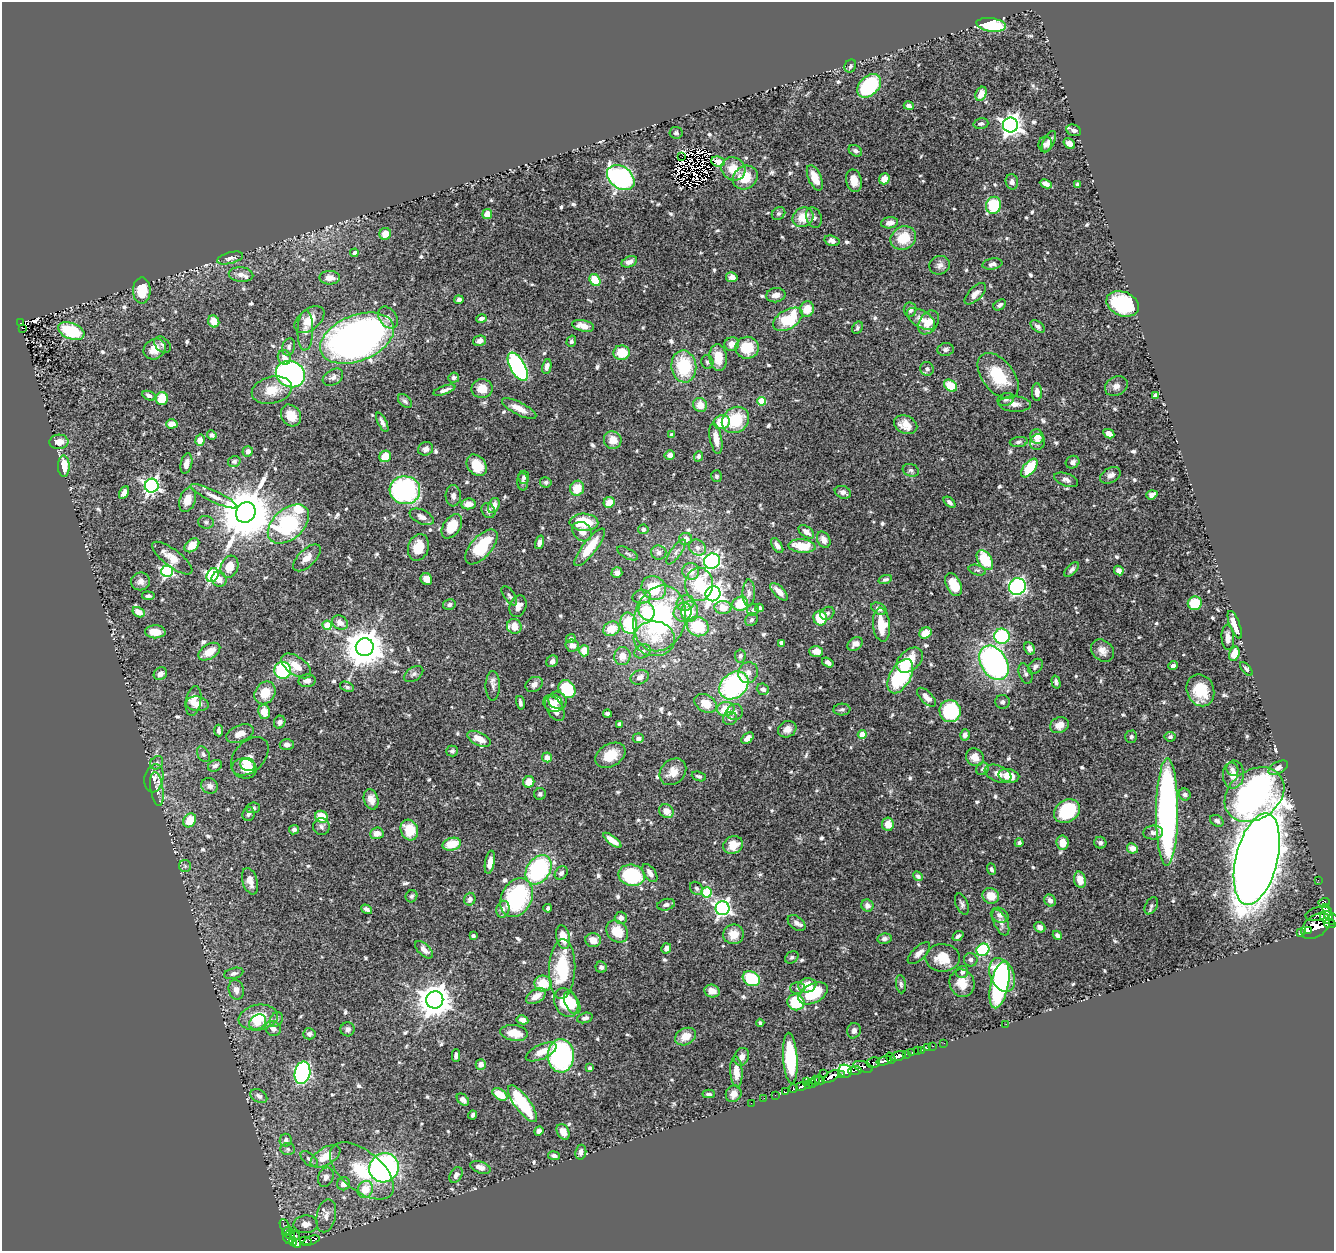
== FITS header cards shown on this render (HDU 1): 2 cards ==
NAXIS1  =                 1332
NAXIS2  =                 1249

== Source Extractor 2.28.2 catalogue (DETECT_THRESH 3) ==
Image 1332 x 1249 px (HDU 1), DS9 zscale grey, 1 PNG px = 1 image px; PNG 1336 x 1253 px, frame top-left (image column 1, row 1249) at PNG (2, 2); each listed source drawn as its Kron ellipse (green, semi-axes under 4 px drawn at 4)
Background 1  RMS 0.024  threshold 0.0705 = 3 sigma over >= 5 px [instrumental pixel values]
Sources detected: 706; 3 with non-positive FLUX_AUTO (blend fragments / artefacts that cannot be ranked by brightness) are neither listed nor drawn; of the other 703, the 500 brightest by FLUX_AUTO listed and drawn (203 fainter detections omitted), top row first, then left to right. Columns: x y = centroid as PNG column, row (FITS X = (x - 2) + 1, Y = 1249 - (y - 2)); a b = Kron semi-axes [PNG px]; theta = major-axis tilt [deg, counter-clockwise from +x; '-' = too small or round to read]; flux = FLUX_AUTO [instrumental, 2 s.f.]
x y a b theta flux
991 25 15 7 -8 110
850 66 7 5 62 4
869 86 14 9 44 130
981 94 7 5 63 15
909 106 5 4 - 6.8
981 123 7 5 16 4.2
1010 125 7 7 - 990
1074 130 7 5 -20 5.5
676 133 6 5 - 3.6
1049 141 11 5 62 8.3
1045 144 8 7 - 6
1069 144 6 4 -37 15
855 151 7 5 -28 5.6
682 157 2 2 - 120
718 161 7 5 -7 11
733 169 12 11 - 31
621 178 15 11 -37 330
745 178 13 11 37 42
815 178 13 6 -66 27
884 179 6 5 - 16
854 181 11 7 -77 15
1012 182 8 6 -76 6.2
1046 184 6 4 -25 7.6
1078 184 4 3 - 3.6
994 205 8 7 - 80
778 213 7 6 - 4.1
487 214 5 4 - 14
803 217 11 9 35 29
814 217 10 7 -69 6.4
889 223 8 5 10 8.9
385 234 6 5 - 18
903 238 13 11 30 40
832 241 8 5 -15 6.9
354 253 4 4 - 6.2
230 258 13 5 15 7.6
629 262 8 5 23 7.5
992 264 10 5 10 5.9
940 265 10 9 - 7.7
241 274 12 7 -6 8.8
732 277 6 5 - 6.7
330 278 10 6 -1 12
595 280 6 5 - 43
142 291 13 9 90 37
975 294 13 6 45 10
776 295 9 7 7 10
459 300 4 3 - 5.2
1123 304 17 12 -22 120
1000 305 7 4 34 4.8
807 309 7 7 - 22
910 310 7 6 - 6.9
388 318 12 8 -55 9.3
481 319 5 4 - 5.8
788 319 16 9 31 87
921 319 15 8 -32 14
309 320 17 10 39 25
214 321 6 5 - 19
928 322 13 9 56 21
20 323 3 2 - 3.8
583 326 11 5 -12 14
1038 326 8 5 -40 5.3
22 328 3 3 - 3.6
857 328 7 5 60 3.6
305 330 20 7 88 12
71 331 14 8 -21 90
357 338 39 22 22 1100
480 341 6 5 - 7.8
571 341 5 4 - 3.9
732 344 7 6 - 14
162 345 9 6 -45 4.5
289 347 9 6 74 5
747 348 12 11 - 45
154 349 11 10 - 24
946 349 8 6 7 4.8
622 353 8 7 - 41
284 357 7 6 - 10
718 358 13 8 -84 27
707 362 7 6 - 3.6
547 366 7 4 79 7.8
684 366 16 12 -81 84
518 367 16 7 -61 290
927 369 7 6 - 5.4
290 374 15 12 -24 480
998 376 26 15 -52 66
333 377 11 7 31 7.1
454 378 5 5 - 4.1
951 386 7 5 -36 41
1116 386 12 9 29 9.3
482 389 10 9 - 22
272 390 20 13 13 30
444 390 11 3 19 6
1037 392 9 5 -88 9
149 396 7 4 -23 5
1155 396 4 4 - 13
162 398 6 6 - 39
1006 399 8 6 23 5
405 401 8 5 -46 4.2
762 401 4 4 - 47
1015 404 16 7 -3 11
700 405 7 6 - 19
519 408 19 6 -27 18
291 415 11 9 -54 26
735 420 14 12 40 58
382 422 10 4 -63 6.2
722 422 8 7 - 44
172 424 5 4 - 15
906 425 12 9 -24 20
1109 434 6 4 -28 13
212 435 5 4 - 4
672 435 4 3 - 4.2
1037 436 7 6 - 22
716 439 15 6 -79 18
200 440 5 5 - 12
613 440 9 8 - 20
59 442 9 7 4 16
1019 442 9 5 6 4
1037 442 8 7 - 6.5
426 449 8 6 19 6.9
248 451 5 5 - 8
670 455 5 5 - 9.8
385 456 6 5 - 28
699 456 5 4 - 3.8
234 461 6 5 - 3.7
1073 462 7 6 - 6
186 464 10 5 77 9.3
477 465 12 9 -52 40
64 466 11 6 -88 31
1029 468 11 5 51 66
911 470 8 6 -18 4.4
1110 475 11 7 29 8
716 476 6 5 - 3.5
524 477 6 5 - 4.4
1066 480 12 6 -20 6.7
523 482 9 5 -88 4.2
546 482 5 5 - 4
152 486 7 7 - 470
577 488 7 7 - 30
405 490 15 14 - 250
843 492 8 6 -23 6.4
124 493 7 4 61 9
1152 495 6 4 18 8.1
214 496 26 5 -25 15
453 496 10 7 -88 6.9
187 500 12 8 72 20
609 502 6 5 - 22
949 502 7 4 -42 4.4
468 504 7 5 7 16
494 506 8 5 66 9.6
488 511 8 6 -59 5.7
246 512 10 9 - 10000
422 517 13 7 -25 9.9
206 522 8 6 -12 4.3
584 522 14 8 -1 57
288 524 24 15 42 230
452 526 13 8 56 41
643 529 5 5 - 4
582 532 10 8 -46 14
806 532 9 5 -35 9.9
686 539 6 6 - 14
824 540 8 6 -62 13
539 542 7 4 74 6.4
192 545 8 6 42 20
777 546 8 4 -54 6.8
802 546 13 6 -4 41
418 547 13 10 73 31
481 547 21 10 48 74
590 547 23 7 52 44
697 548 9 7 -31 7.8
659 552 7 7 - 6.6
676 552 15 5 54 7.1
627 553 11 5 -27 4
172 558 24 8 -37 21
307 558 17 8 44 13
985 560 11 7 -58 69
712 561 8 7 - 390
229 567 11 8 70 26
977 570 9 5 -15 3.8
1072 570 9 5 45 5.2
1119 570 5 4 - 8.2
167 571 6 5 - 250
691 571 8 8 - 17
617 573 5 5 - 8
213 575 7 5 60 210
219 579 8 7 - 13
426 579 6 5 - 14
885 579 7 4 18 3.5
140 581 9 9 - 8.5
699 584 16 14 86 63
954 584 12 7 -64 42
1017 587 8 8 - 300
654 588 13 11 -38 60
779 592 11 5 -45 15
749 593 13 6 89 7.5
713 594 8 7 - 790
148 596 6 4 -6 4.1
509 596 11 5 -56 4.4
642 597 9 7 3 9.5
685 603 9 7 15 12
1195 603 7 7 - 58
449 604 6 5 - 5.2
740 604 8 7 - 40
518 606 11 8 69 15
723 607 8 6 -4 20
759 608 4 4 - 5.7
879 609 8 5 -30 6.5
753 610 6 6 - 3.8
646 611 9 7 -66 53
138 612 6 5 - 18
683 612 9 8 - 15
690 612 10 8 86 31
827 613 7 6 - 3.7
660 618 33 25 74 270
820 618 7 6 - 51
751 620 7 6 - 3.6
340 623 8 7 - 12
629 623 11 8 -73 94
327 625 4 4 - 42
881 625 17 8 -84 39
1235 625 15 5 -69 27
514 626 7 7 - 24
698 626 11 9 -19 64
611 629 8 7 - 26
155 632 10 6 -2 22
925 633 6 5 - 22
1002 636 8 7 - 130
1228 637 13 6 -86 11
571 639 5 4 - 3.6
654 639 20 17 -5 44
782 643 4 4 - 8.8
855 644 8 6 39 7.6
572 646 7 6 - 11
365 647 9 9 - 4400
1030 648 6 5 - 7.8
584 651 5 5 - 24
643 651 8 6 28 6.2
816 651 7 5 1 13
1102 651 12 10 -42 12
209 652 12 7 32 24
1234 654 7 5 73 25
622 656 9 8 - 15
740 656 6 5 - 4.1
910 660 15 10 40 36
552 661 6 5 - 6.5
828 662 6 4 -35 5.8
994 663 18 13 -59 440
296 666 17 9 -35 22
1035 666 9 6 46 4.9
1173 666 5 4 - 5
1246 669 8 4 -48 3.5
283 670 8 8 - 140
748 673 10 9 - 12
160 674 7 6 - 8.4
414 674 10 6 33 5.2
1025 674 10 6 -70 5.1
900 676 19 10 61 140
640 677 9 6 23 9
307 681 8 6 5 8.6
1056 682 7 4 -76 4.1
534 684 9 7 30 8.8
734 685 16 12 40 250
493 686 14 7 -89 7.4
347 687 7 4 -23 3.6
567 689 9 7 -52 67
763 689 6 5 - 6.2
1200 690 16 13 -68 43
265 693 12 10 56 31
926 697 12 5 -45 9.4
557 700 9 8 - 13
193 701 15 7 80 18
1002 702 7 7 - 3.8
520 703 7 3 -76 4
553 703 10 8 -25 16
706 703 12 8 -31 26
197 704 11 7 -8 19
555 709 13 7 -58 22
726 709 9 7 3 34
842 709 8 6 5 4.1
950 711 11 10 - 140
264 712 7 6 - 19
735 712 8 8 - 6.1
607 714 4 3 - 3.5
730 718 7 6 - 6.7
280 722 6 5 - 6.6
619 724 4 4 - 4.2
1059 725 10 7 23 15
787 729 9 8 - 11
219 730 6 4 -86 4.5
240 734 14 8 22 14
862 734 4 4 - 28
965 735 5 4 - 7.7
1131 737 6 6 - 3.7
1170 737 5 4 - 4
638 738 5 5 - 6.8
747 738 7 4 38 11
479 739 12 6 -26 19
287 745 7 5 -2 6.7
452 751 6 5 - 4.2
203 754 8 5 -58 3.9
610 755 16 11 30 34
250 756 22 15 46 15
547 757 5 5 - 12
975 757 9 8 - 16
157 763 7 6 - 4.3
247 765 7 6 - 10
215 766 7 5 29 5.6
244 768 12 10 -14 30
1278 768 10 6 30 7
982 769 6 6 - 4.3
1232 769 7 5 -63 4.5
673 772 15 12 44 20
998 774 14 8 -23 11
1233 775 14 10 86 15
699 776 7 4 -19 3.8
1009 776 10 6 -13 25
154 778 14 9 80 13
529 782 6 5 - 19
210 786 8 7 - 6.7
157 789 17 6 -82 11
540 794 6 6 - 3.9
1254 794 32 24 35 610
1185 795 6 5 - 6.2
371 799 10 7 -73 13
253 808 7 5 5 3.8
666 811 7 6 - 18
1067 811 14 11 35 84
1167 812 54 11 89 630
248 814 7 6 - 4.7
322 817 6 6 - 36
190 820 7 6 - 32
1217 821 7 5 -30 4.6
888 824 6 6 - 19
321 827 8 8 - 5.6
294 830 5 4 - 5.2
409 830 10 8 -71 36
1153 832 10 7 5 6.3
377 833 7 6 - 14
612 840 11 4 -37 17
1019 843 4 4 - 3.9
1062 843 7 6 - 21
1100 843 6 6 - 5
452 844 9 6 15 33
733 845 10 8 30 24
1132 848 5 5 - 12
1257 859 47 21 76 4700
490 862 12 4 80 12
185 866 6 6 - 3.7
992 869 6 4 -67 3.9
539 870 16 11 56 200
561 873 7 5 48 5.4
650 873 10 5 -54 9.5
632 875 13 10 -14 120
918 876 5 4 - 4.3
1080 880 8 6 -76 19
1318 880 2 2 - 7.7
250 881 13 7 -72 14
697 888 7 5 -45 4.2
706 892 5 5 - 87
411 896 6 5 - 3.9
991 896 8 7 - 23
517 898 20 15 64 180
470 899 6 5 - 5.7
1050 900 6 5 - 7.7
1324 902 6 4 16 100
962 904 11 6 -69 5
666 905 9 5 13 6.4
867 906 6 6 - 7.9
1151 906 9 5 62 4.1
548 908 4 3 - 3.8
723 908 7 7 - 470
367 909 6 4 -35 5.4
503 909 8 6 75 6
1328 912 9 3 -71 620
1318 914 13 6 13 480
1000 915 9 7 -26 6.6
621 918 6 6 - 8.2
1329 918 10 6 -24 760
1001 922 14 6 -64 9.7
797 923 10 6 -39 5.8
1330 924 6 3 -9 140
1316 926 16 10 38 1300
1040 927 6 5 - 6.6
617 931 12 10 -46 37
1308 931 4 2 - 96
1301 933 4 3 - 50
733 934 10 10 - 19
1057 935 5 4 - 4.1
473 936 4 3 - 5.1
958 936 6 4 40 3.7
563 937 12 7 -79 24
884 939 7 5 9 4.9
593 940 8 7 - 15
666 948 5 4 - 8.5
424 950 11 5 -43 9.7
983 950 7 6 - 130
919 953 14 6 44 9.3
792 957 7 5 32 3.6
943 958 17 14 -1 30
971 960 7 6 - 5
601 967 6 5 - 4.9
562 969 30 13 87 98
962 972 6 5 - 5.9
234 973 10 5 16 5.3
1002 975 18 11 -66 180
751 979 9 7 -29 85
543 983 8 8 - 35
962 983 14 12 -67 22
901 984 9 5 -83 3.6
807 985 9 7 10 25
1000 985 24 9 78 160
797 988 7 6 - 3.9
236 990 10 7 -77 8.6
712 991 8 6 -18 17
813 993 16 9 28 75
536 996 11 6 31 15
435 1000 8 8 - 3000
796 1002 8 8 - 75
566 1003 15 11 -62 52
572 1003 12 7 -62 29
258 1017 20 12 9 47
585 1018 8 5 16 5.1
276 1020 7 6 - 4
522 1020 6 4 -11 6.3
258 1022 9 7 34 16
760 1023 4 4 - 3.8
1006 1024 2 2 - 13
273 1028 8 7 - 8.6
348 1029 7 7 - 6.3
854 1031 8 6 75 4.5
514 1033 14 8 -8 28
309 1034 6 5 - 5
685 1037 11 8 26 23
944 1043 2 2 - 7
933 1046 2 2 - 4
927 1048 3 2 - 14
921 1050 3 2 - 12
917 1051 3 2 - 19
541 1052 17 7 24 18
912 1053 3 2 - 4.2
906 1054 2 2 - 5.1
456 1056 6 4 -90 5.9
561 1056 17 13 89 320
898 1056 8 4 18 630
742 1057 9 7 66 9.8
790 1058 25 7 -86 120
890 1058 6 3 -55 83
884 1061 8 4 15 510
873 1063 7 5 11 83
481 1064 5 5 - 9.4
863 1067 10 5 -15 360
590 1068 3 3 - 4
855 1070 7 4 4 120
845 1071 7 6 - 370
736 1072 15 6 -86 21
302 1073 11 8 78 320
823 1074 3 2 - 35
841 1074 4 3 - 150
831 1077 10 4 30 1200
820 1080 5 3 - 310
816 1081 5 2 - 17
807 1082 3 2 - 4.9
812 1083 5 2 - 53
809 1085 3 3 - 65
801 1087 5 4 - 110
793 1088 4 3 - 65
785 1092 4 3 - 4.2
500 1094 8 5 -34 30
709 1094 6 3 -3 3.5
734 1094 9 7 56 9.9
775 1095 2 2 - 3.7
259 1096 9 6 -30 6
764 1098 2 2 - 3.6
463 1100 7 5 -45 8.4
751 1103 2 2 - 12
522 1104 22 7 -53 130
473 1115 4 3 - 4
539 1131 5 4 - 5.2
563 1132 8 6 -61 14
286 1140 6 6 - 5.4
288 1149 7 6 - 3.8
581 1152 7 5 81 9.2
326 1156 16 8 30 28
554 1156 6 4 -9 5
309 1159 10 5 -42 4.8
480 1167 10 5 -18 9.9
384 1168 15 14 - 360
362 1171 38 20 -39 81
456 1175 8 6 61 7.2
326 1177 10 7 67 7.4
344 1184 6 6 - 10
365 1189 9 7 63 31
326 1216 17 9 77 15
306 1224 12 9 4 12
285 1227 8 4 -66 27
287 1231 5 4 - 67
290 1234 5 3 - 30
295 1236 4 4 - 30
288 1239 5 3 - 190
311 1240 8 3 19 69
306 1241 6 4 -24 65
293 1242 4 3 - 160
297 1244 4 4 - 160
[203 fainter detections neither listed nor drawn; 3 non-positive-flux detections neither listed nor drawn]